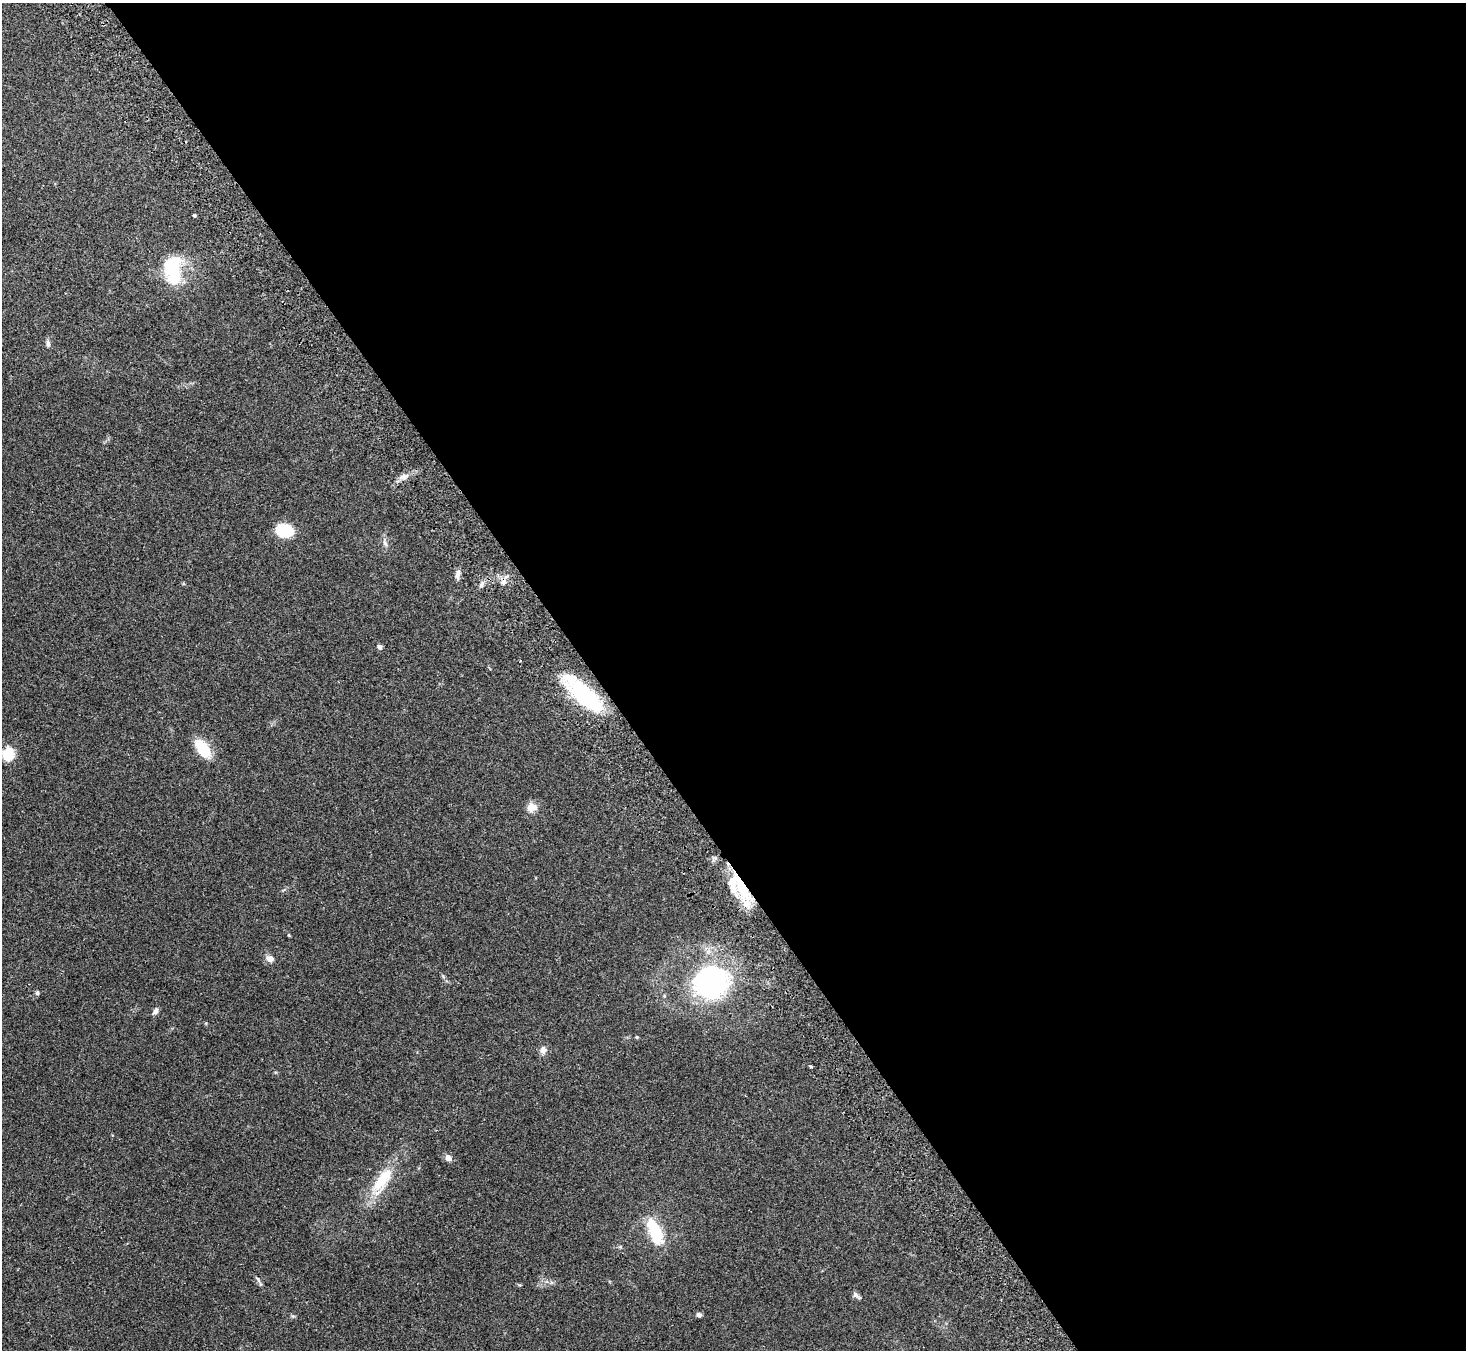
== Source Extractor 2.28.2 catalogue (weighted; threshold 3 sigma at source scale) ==
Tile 8 of 4 x 4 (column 4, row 2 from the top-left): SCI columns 4444-5907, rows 2895-4242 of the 5960 x 5922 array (HDU 1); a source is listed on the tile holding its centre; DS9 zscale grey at full resolution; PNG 1468 x 1352 px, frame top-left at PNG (2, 3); no overlay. Shown black and unused: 60% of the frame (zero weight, under 2 of 3 exposures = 3% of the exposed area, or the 3 px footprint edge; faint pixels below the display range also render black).
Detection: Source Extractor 2.28.2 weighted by HDU 2 'WHT'; one run over the whole footprint, this tile lists its part. Background 0.0842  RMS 0.0075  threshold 0.0337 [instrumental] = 3 sigma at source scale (4.5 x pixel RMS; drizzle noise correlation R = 1.50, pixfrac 1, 0.05/0.05 arcsec/px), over >= 5 px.
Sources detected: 32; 4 inside a brighter listed object's ellipse — not listed separately; the other 28 listed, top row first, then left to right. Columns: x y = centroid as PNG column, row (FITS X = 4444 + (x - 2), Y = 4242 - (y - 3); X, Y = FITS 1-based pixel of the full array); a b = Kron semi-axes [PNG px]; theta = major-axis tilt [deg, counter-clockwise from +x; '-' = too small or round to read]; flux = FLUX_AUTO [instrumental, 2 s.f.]
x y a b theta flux
194 215 3 3 - 3.3
172 269 36 20 -86 38
48 344 9 5 -86 2.2
403 476 10 7 4 3.7
284 531 14 11 -11 29
385 543 10 4 -58 1.9
457 575 11 6 83 3.3
503 582 7 7 - 3.2
379 647 5 5 - 2.5
584 696 35 14 -42 87
203 748 20 10 -53 23
8 754 16 14 80 13
532 807 13 11 12 6.2
741 887 36 13 -64 32
289 935 5 3 - 0.69
270 959 10 7 -20 4.3
712 983 27 25 23 140
37 993 5 5 - 1.7
155 1011 10 6 59 2.4
637 1037 4 4 - 0.82
543 1050 11 8 84 3.7
810 1066 4 3 - 1.9
448 1158 8 7 - 3.5
382 1179 41 15 50 26
655 1231 28 13 -62 29
258 1279 10 4 -57 1.5
855 1295 12 5 -44 2
699 1315 6 5 - 1.9
Overlapping masked pixels (flux is a lower limit): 3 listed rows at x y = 457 575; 584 696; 741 887